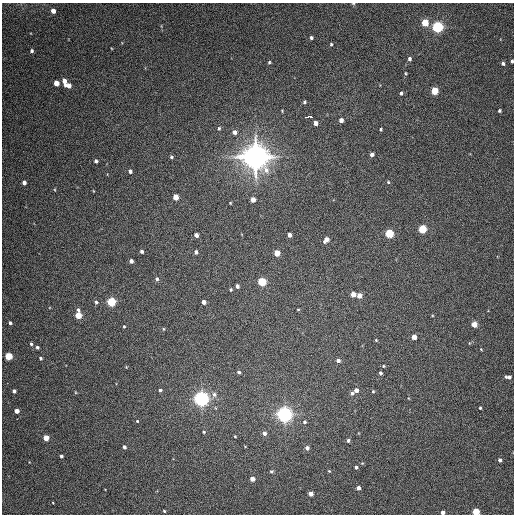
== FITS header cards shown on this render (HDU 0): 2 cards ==
NAXIS1  =                  512 / Axis length
NAXIS2  =                  512 / Axis length

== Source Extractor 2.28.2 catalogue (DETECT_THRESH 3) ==
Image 512 x 512 px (HDU 0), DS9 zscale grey, 1 PNG px = 1 image px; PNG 516 x 516 px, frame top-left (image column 1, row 512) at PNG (2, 3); no overlay
Background 141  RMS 12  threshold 34.6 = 3 sigma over >= 5 px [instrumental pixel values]
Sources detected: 105; all 105 listed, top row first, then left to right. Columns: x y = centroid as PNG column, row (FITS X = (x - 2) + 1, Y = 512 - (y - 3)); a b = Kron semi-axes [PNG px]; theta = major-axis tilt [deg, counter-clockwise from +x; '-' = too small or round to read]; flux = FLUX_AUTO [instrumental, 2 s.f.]
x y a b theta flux
353 3 5 3 - 6.8e+02
53 11 4 4 - 5.3e+03
425 23 5 4 - 2.2e+04
437 27 5 5 - 1.7e+05
311 38 4 4 - 1.4e+03
331 44 4 3 - 9.3e+02
32 51 4 4 - 1.6e+03
409 59 5 4 - 1.7e+03
512 61 4 3 - 1.2e+03
269 62 4 3 - 9.7e+02
503 63 4 4 - 1.7e+03
405 73 5 3 - 7.5e+02
64 81 6 4 -77 6.4e+03
56 83 4 4 - 9.5e+03
69 85 5 4 - 5.3e+03
434 91 5 4 - 2.8e+04
401 93 4 3 - 1.5e+03
304 102 4 4 - 1.1e+03
282 111 4 2 - 6.0e+02
499 111 3 3 - 1.1e+03
309 117 7 3 6 2.5e+04
341 120 5 4 - 3.2e+03
315 123 4 4 - 4.1e+03
219 128 5 4 - 1.1e+03
381 129 3 3 - 9.5e+02
235 132 5 5 - 2.9e+03
372 154 4 4 - 2.7e+03
171 157 4 4 - 1.3e+03
255 157 8 8 - 1.5e+06
96 161 4 4 - 1.7e+03
130 171 5 4 - 2.2e+03
388 182 5 4 - 8.8e+02
24 183 4 4 - 2.9e+03
176 197 5 4 - 1.1e+04
253 200 4 4 - 5.6e+03
230 203 3 2 - 5.8e+02
422 229 5 5 - 4.0e+04
389 233 5 5 - 5.5e+04
196 235 4 4 - 3.9e+03
289 235 4 4 - 3.4e+03
326 240 5 4 - 4.6e+03
142 251 4 3 - 1.8e+03
196 252 4 4 - 2.0e+03
277 253 4 4 - 1.4e+04
131 261 4 4 - 2.7e+03
157 279 5 4 - 1.6e+03
262 282 5 4 - 5.0e+04
237 286 4 4 - 2.6e+03
231 289 3 3 - 1.1e+03
353 294 4 4 - 6.3e+03
359 296 4 4 - 6.6e+03
96 302 5 5 - 1.4e+03
111 302 5 4 - 6.1e+04
204 302 4 4 - 4.3e+03
78 310 5 4 - 1.7e+03
298 310 4 3 - 6.4e+02
78 315 4 4 - 1.7e+04
10 323 3 3 - 1.6e+03
474 324 4 4 - 1.2e+04
124 326 4 3 - 7.7e+02
164 329 4 3 - 6.8e+02
414 337 4 4 - 7.8e+03
376 340 3 3 - 7.3e+02
31 344 4 3 - 1.3e+03
37 347 4 4 - 1.5e+03
481 349 4 3 - 6.2e+02
8 356 4 4 - 3.2e+04
41 358 3 3 - 1.2e+03
338 360 4 4 - 2.7e+03
383 366 4 3 - 8.8e+02
126 367 4 3 - 6.0e+02
239 372 4 4 - 1.6e+03
380 373 4 3 - 1.4e+03
508 377 7 4 -8 2.9e+03
160 390 4 4 - 1.3e+03
356 390 4 4 - 3.8e+03
14 391 4 4 - 2.4e+03
373 391 4 4 - 8.3e+02
352 393 5 5 - 1.9e+03
214 394 8 7 - 2.9e+03
201 399 5 5 - 4.5e+05
480 408 3 3 - 1.0e+03
17 411 4 4 - 5.9e+03
284 414 5 5 - 5.1e+05
137 421 4 3 - 6.8e+02
304 422 5 4 - 1.5e+03
204 432 4 3 - 8.9e+02
264 433 5 4 - 3.0e+03
235 436 3 3 - 7.3e+02
46 438 4 4 - 1.2e+04
348 440 4 3 - 1.7e+03
245 446 3 2 - 5.0e+02
124 447 4 3 - 2.2e+03
307 448 4 4 - 3.1e+03
61 456 3 3 - 1.7e+03
500 460 4 3 - 2.4e+03
356 467 3 3 - 1.6e+03
271 471 5 4 - 1.1e+03
329 471 4 3 - 6.8e+02
252 479 4 4 - 6.6e+03
358 488 4 4 - 4.3e+03
311 493 4 4 - 5.9e+03
164 511 4 3 - 8.5e+02
442 512 4 3 - 4.1e+03
476 512 4 4 - 3.1e+04
At the frame edge (FLAGS 8, measured only in part): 4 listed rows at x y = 353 3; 512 61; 442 512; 476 512